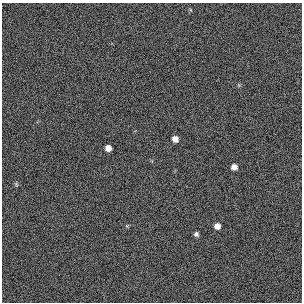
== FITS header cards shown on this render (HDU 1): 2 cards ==
NAXIS1  =                  300 / length of original image axis
NAXIS2  =                  300 / length of original image axis

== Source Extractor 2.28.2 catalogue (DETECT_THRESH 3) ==
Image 300 x 300 px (HDU 1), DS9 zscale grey, 1 PNG px = 1 image px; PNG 304 x 304 px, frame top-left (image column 1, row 300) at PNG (2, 3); no overlay
Background 384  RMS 67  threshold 200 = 3 sigma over >= 5 px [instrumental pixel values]
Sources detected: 6; all 6 listed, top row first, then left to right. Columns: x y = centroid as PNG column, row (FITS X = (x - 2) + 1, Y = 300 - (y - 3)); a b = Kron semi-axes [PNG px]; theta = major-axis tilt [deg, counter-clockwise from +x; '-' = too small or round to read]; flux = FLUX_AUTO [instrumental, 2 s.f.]
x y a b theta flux
175 139 5 5 - 32000
108 148 6 5 - 29000
234 167 6 5 - 27000
16 184 6 5 - 6100
217 226 6 6 - 27000
196 234 5 4 - 12000